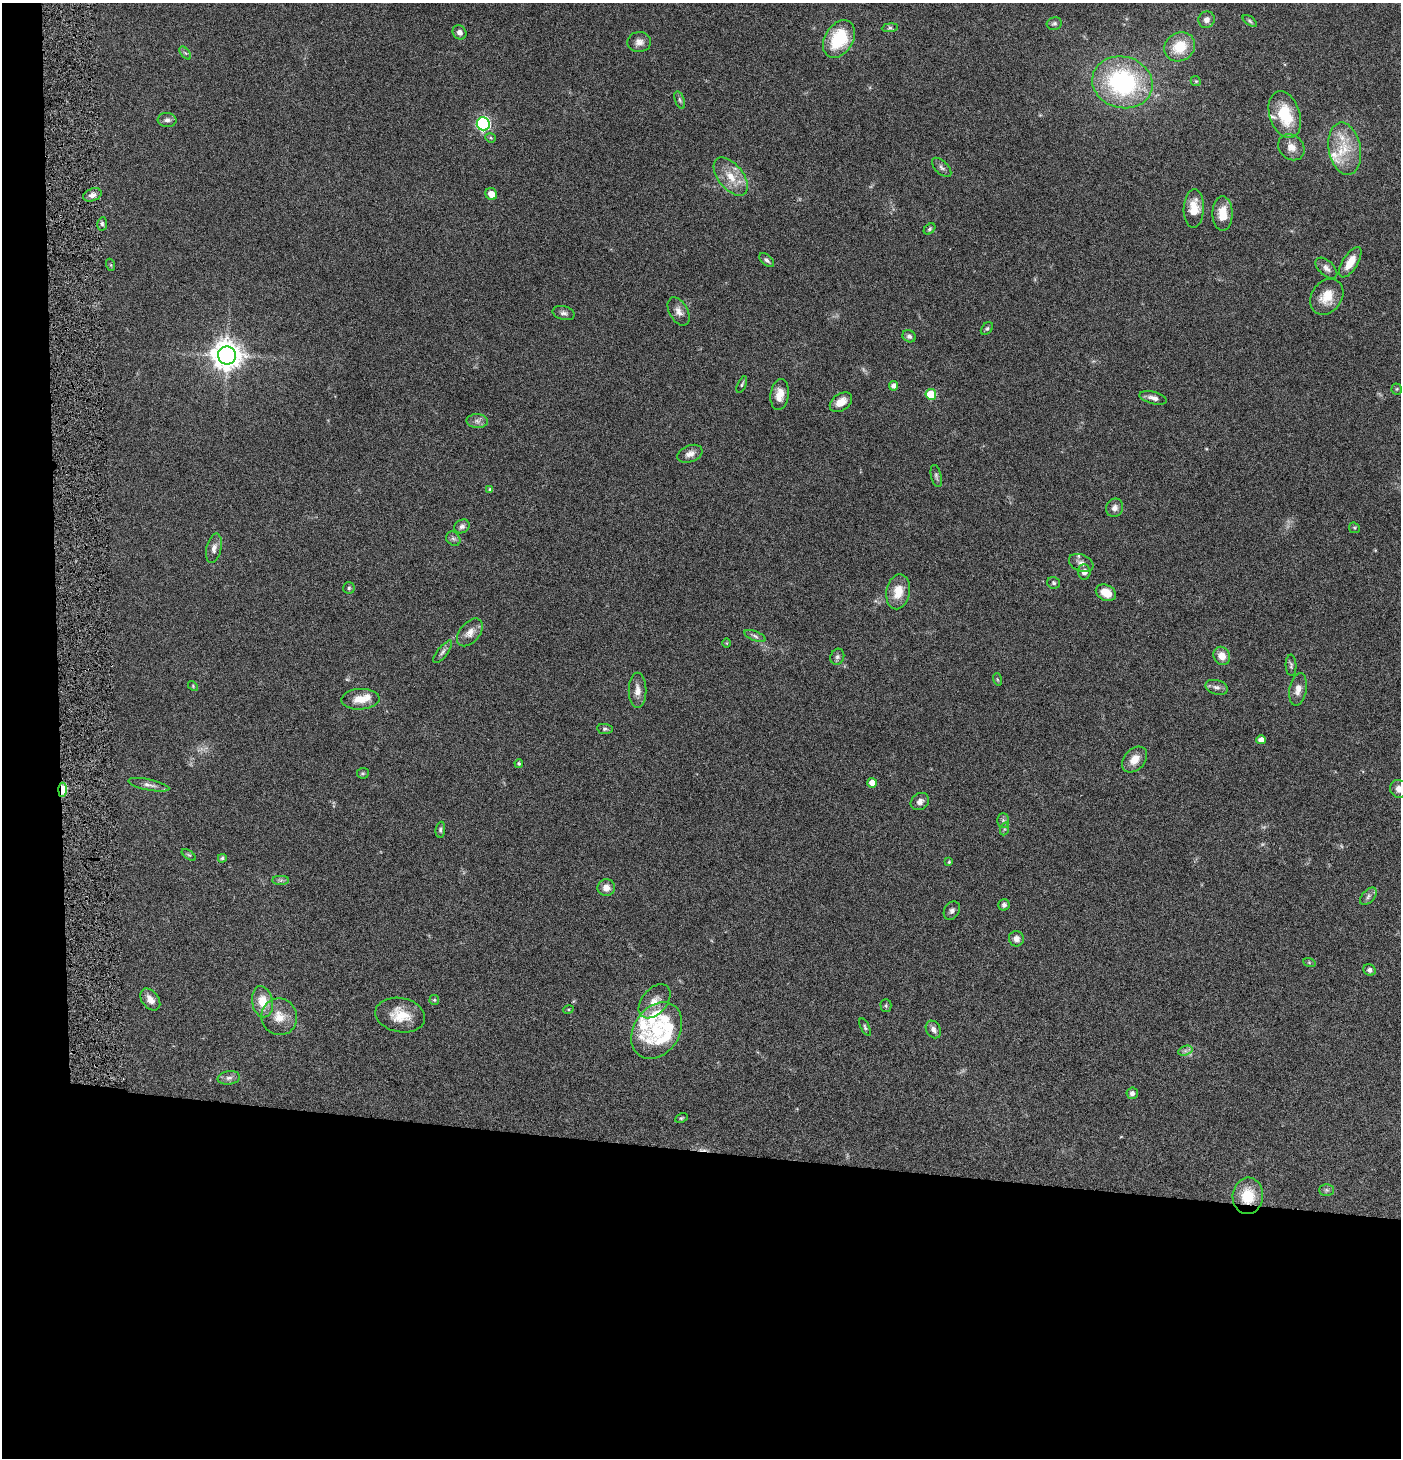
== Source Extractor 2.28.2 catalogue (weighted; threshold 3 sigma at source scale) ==
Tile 7 of 3 x 3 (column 1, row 3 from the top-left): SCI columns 147-1545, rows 1-1456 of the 4444 x 4370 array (HDU 1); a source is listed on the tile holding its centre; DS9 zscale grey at full resolution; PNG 1403 x 1460 px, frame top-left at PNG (2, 3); each listed source drawn as its Kron ellipse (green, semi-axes under 4 px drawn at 4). Shown black and unused: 24% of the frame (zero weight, under 4 of 8 exposures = <1% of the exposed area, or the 3 px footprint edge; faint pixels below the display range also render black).
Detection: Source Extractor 2.28.2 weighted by HDU 2 'WHT'; one run over the whole footprint, this tile lists its part. Background 0.0695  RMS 0.0042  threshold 0.0173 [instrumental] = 3 sigma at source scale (4.09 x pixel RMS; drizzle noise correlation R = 1.36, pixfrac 0.8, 0.05/0.05 arcsec/px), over >= 5 px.
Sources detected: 124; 2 too faint to see at this stretch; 1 cosmic-ray / hot-pixel residue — neither listed nor drawn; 9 inside a brighter listed object's ellipse — not listed separately; the other 112 listed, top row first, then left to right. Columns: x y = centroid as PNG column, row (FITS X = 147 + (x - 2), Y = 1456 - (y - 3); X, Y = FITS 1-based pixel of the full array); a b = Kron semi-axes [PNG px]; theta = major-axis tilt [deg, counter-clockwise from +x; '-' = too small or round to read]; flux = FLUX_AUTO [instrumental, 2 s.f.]
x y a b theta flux
1207 20 8 8 - 1.8
1250 21 8 4 -36 0.71
1054 23 7 6 - 0.9
890 28 8 4 7 0.74
460 32 7 6 - 1.7
839 39 20 14 59 19
639 42 12 10 6 2.4
1180 47 16 14 33 10
185 53 7 4 -52 0.7
1196 81 5 4 - 0.5
1122 82 30 25 -15 52
680 100 9 4 -71 0.82
1285 115 24 15 -72 16
167 120 9 7 -5 1.4
483 124 7 6 - 62
490 138 5 4 - 0.56
1291 147 14 12 -43 3.7
1345 149 26 16 -79 11
942 167 12 6 -45 1.4
731 177 22 12 -51 7.4
491 194 6 5 - 3.6
92 195 9 6 21 1.7
1194 208 19 10 88 7.2
1223 214 17 10 -90 6.4
102 224 6 5 - 0.74
929 229 6 4 42 0.68
767 260 9 5 -40 1.1
1350 262 17 7 58 5.7
111 265 6 4 -71 0.46
1326 268 13 7 -42 2
1327 297 19 15 55 6.8
679 311 15 9 -61 2.6
564 313 11 7 -15 1.4
987 329 7 5 48 0.7
909 336 7 6 - 1.2
227 355 9 9 - 520
742 384 9 3 66 0.59
893 386 5 4 - 1.8
1397 389 5 5 - 0.47
780 394 15 9 82 4.5
931 394 5 5 - 14
1153 398 14 6 -15 2
841 402 12 8 35 4.2
477 421 11 7 -1 1.7
690 454 13 8 21 2.4
936 476 11 5 -77 0.98
490 489 4 3 - 0.72
1115 508 9 8 - 2
462 526 8 6 31 1.1
1354 528 6 5 - 0.54
453 539 8 6 -43 0.99
214 548 15 7 78 2.2
1081 563 13 8 -23 2.3
1084 572 7 6 - 1.9
1054 583 6 5 - 0.76
349 588 6 5 - 0.59
898 592 17 11 79 6.8
1106 593 10 7 -25 5.5
470 632 16 10 50 3.3
755 636 11 5 -22 1.2
727 643 5 3 - 0.35
443 652 14 5 51 1.4
1222 656 9 8 - 3.9
837 657 8 6 66 1.1
1291 665 11 5 -86 0.88
997 679 6 4 -71 0.51
193 686 6 3 -48 0.38
1217 687 11 7 -16 1.6
1298 689 16 8 79 3.1
637 690 17 9 -90 3.3
360 699 19 10 3 5.3
605 729 8 5 -8 0.73
1261 740 5 4 - 2.3
1135 759 15 10 48 4.8
519 764 4 4 - 0.75
363 773 6 5 - 0.61
872 783 5 5 - 3.5
149 785 21 5 -12 2.1
1399 789 9 8 - 2.5
63 790 7 4 87 16
920 801 10 8 39 2
1003 820 7 6 - 1
1004 829 6 4 70 0.68
440 830 8 5 84 0.7
189 855 8 4 -35 0.57
222 858 4 4 - 0.68
949 862 4 4 - 0.46
281 880 8 4 0 0.82
606 888 8 8 - 2.8
1368 896 10 6 47 1.3
1004 905 5 5 - 1
952 911 10 7 58 1.3
1016 939 7 7 - 2.2
1309 962 6 4 -19 0.42
1370 970 6 5 - 1.2
150 999 12 8 -51 3
434 1000 5 5 - 0.47
655 1001 20 12 50 4.5
262 1002 16 10 -79 6.9
886 1006 6 5 - 0.64
568 1010 5 4 - 0.46
400 1015 25 17 -11 8.7
279 1017 18 18 - 6.5
865 1027 9 4 -63 0.72
933 1029 9 7 -58 1.6
657 1030 30 22 56 15
1185 1051 7 4 18 1
229 1078 11 6 8 1.6
1132 1093 6 5 - 1.4
681 1118 7 4 26 0.53
1327 1190 7 6 - 0.78
1248 1196 18 15 86 11
Overlapping masked pixels (flux is a lower limit): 2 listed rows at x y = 63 790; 1248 1196
Isophote crosses this tile's border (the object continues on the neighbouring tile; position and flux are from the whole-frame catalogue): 1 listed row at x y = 1399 789